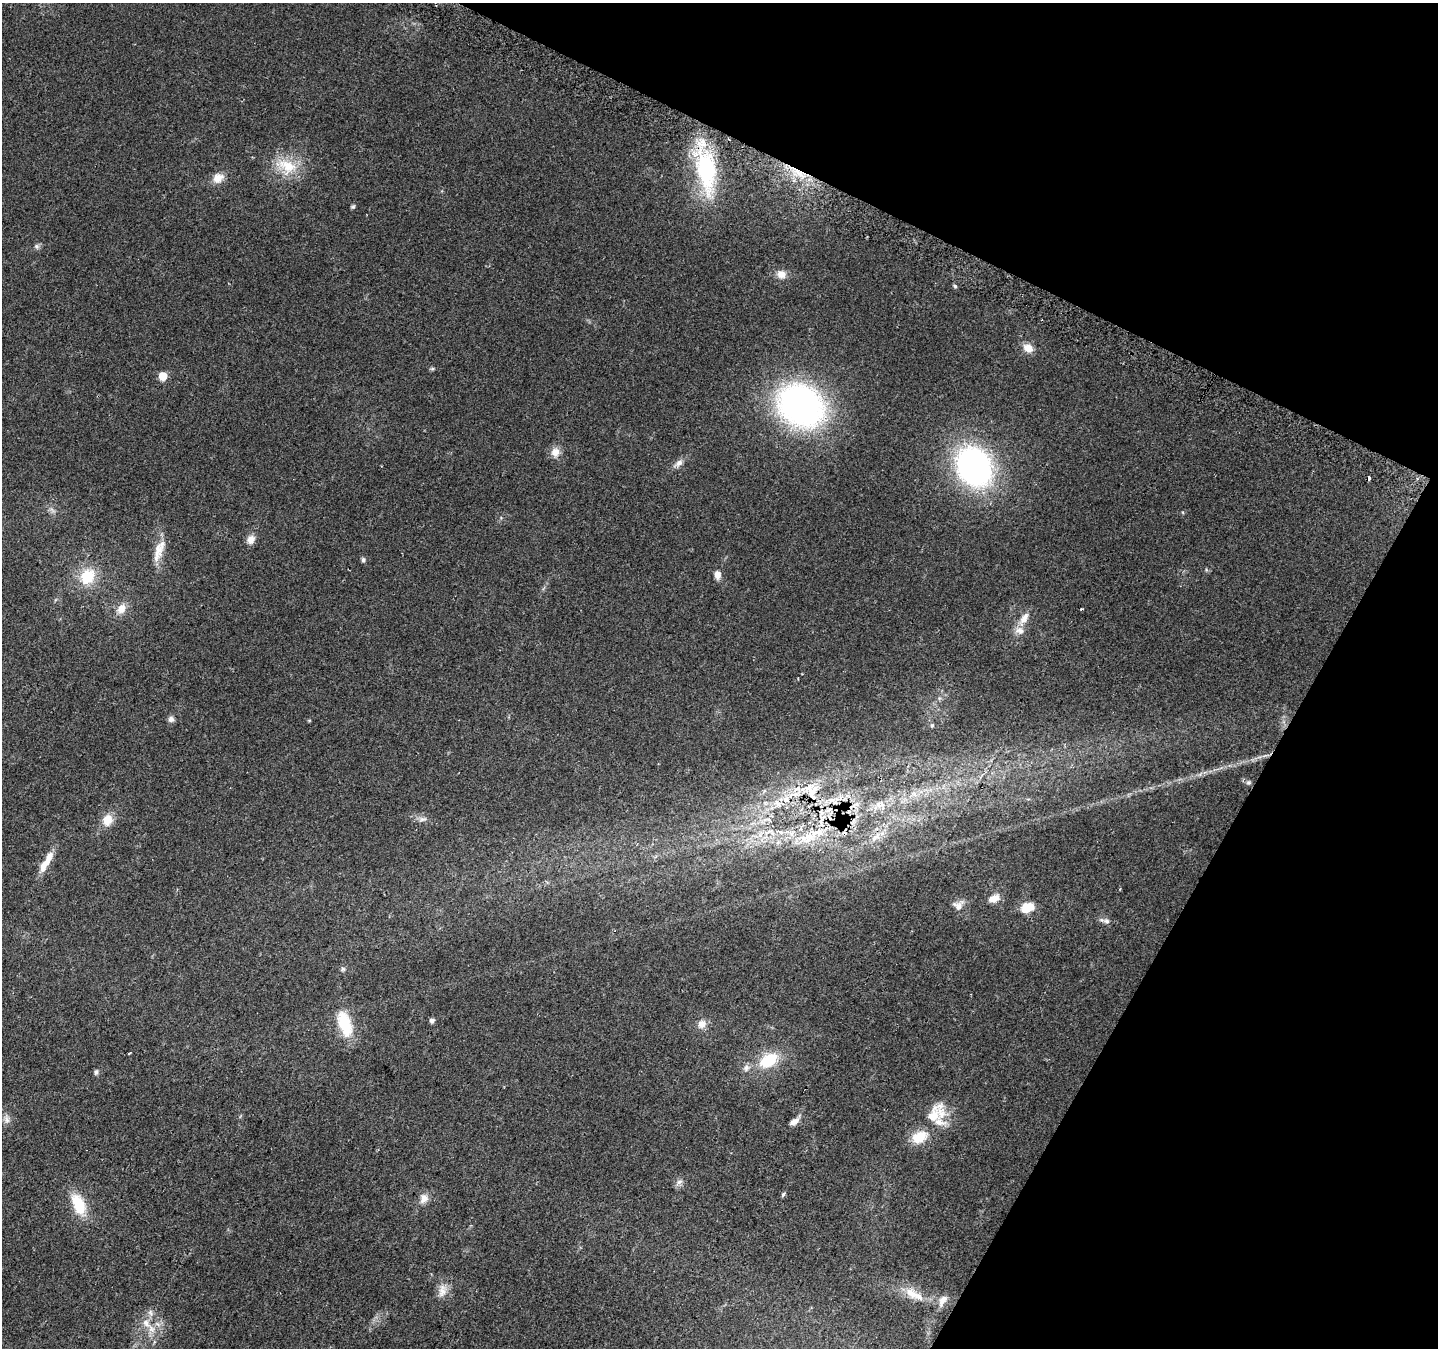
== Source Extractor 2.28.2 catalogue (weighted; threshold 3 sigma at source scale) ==
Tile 8 of 4 x 4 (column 4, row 2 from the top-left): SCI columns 4330-5765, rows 2986-4331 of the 5781 x 5906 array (HDU 1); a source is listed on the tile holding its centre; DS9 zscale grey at full resolution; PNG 1440 x 1350 px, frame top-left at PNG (2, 3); no overlay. Shown black and unused: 24% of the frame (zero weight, under 2 of 3 exposures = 2% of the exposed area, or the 3 px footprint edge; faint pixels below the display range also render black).
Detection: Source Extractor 2.28.2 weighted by HDU 2 'WHT'; one run over the whole footprint, this tile lists its part. Background 0.0588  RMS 0.008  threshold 0.0362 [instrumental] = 3 sigma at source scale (4.5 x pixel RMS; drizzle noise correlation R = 1.50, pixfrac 1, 0.0396/0.0396 arcsec/px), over >= 5 px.
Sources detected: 70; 2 cosmic-ray / hot-pixel residue — not listed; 7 inside a brighter listed object's ellipse — not listed separately; the other 61 listed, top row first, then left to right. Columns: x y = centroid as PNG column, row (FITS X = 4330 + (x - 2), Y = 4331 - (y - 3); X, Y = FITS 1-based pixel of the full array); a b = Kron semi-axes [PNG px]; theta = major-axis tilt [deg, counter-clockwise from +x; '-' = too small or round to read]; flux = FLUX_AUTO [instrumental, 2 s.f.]
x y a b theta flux
287 166 29 18 -25 24
706 171 59 25 -83 79
799 173 21 7 -39 12
218 178 14 12 38 8.1
353 207 6 4 47 1.2
36 246 7 6 - 1.8
781 274 11 9 -12 6.6
955 286 5 4 - 1.1
1028 348 12 9 -27 7.2
163 376 5 5 - 21
801 406 55 44 -33 210
555 452 11 11 - 6.8
678 463 15 7 35 4.3
974 467 31 24 -61 250
251 539 11 9 61 5.2
159 551 34 11 71 13
363 560 7 5 -89 1.5
717 575 8 6 -84 5.7
88 576 20 17 51 22
121 609 14 10 57 7.5
1024 618 17 9 56 7.6
171 719 7 7 - 3
932 725 6 3 18 0.84
1248 782 7 5 1 1.8
914 794 10 6 -18 4.4
812 795 57 20 -56 46
786 799 10 9 - 7.2
777 803 13 7 -49 5.3
880 804 21 13 23 13
422 819 13 4 10 2.3
767 819 15 4 2 3.7
107 820 15 12 73 10
780 832 13 5 -21 4.3
807 837 30 17 29 26
876 837 19 7 45 8.4
44 865 28 8 58 11
994 898 13 7 17 8.3
958 905 15 12 -5 5.9
1027 907 11 8 20 20
1107 921 8 7 - 2.9
343 969 6 6 - 1.4
432 1020 5 4 - 2.8
345 1024 31 14 -72 29
702 1024 10 10 - 5.8
130 1053 4 3 - 2.1
768 1060 24 15 31 27
746 1068 10 7 53 3.3
96 1072 7 5 79 1.8
933 1116 24 15 70 17
7 1120 9 6 -75 3.2
794 1122 12 6 29 4.8
919 1137 22 15 28 16
679 1182 9 6 18 2.9
783 1194 6 4 62 1.3
424 1198 12 10 86 5.5
78 1204 27 14 -66 24
442 1291 20 10 79 7.9
914 1294 33 10 -27 14
942 1300 16 8 62 5.5
150 1313 9 6 -87 2.9
146 1323 15 9 -54 7.7
Overlapping masked pixels (flux is a lower limit): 3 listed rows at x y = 706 171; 799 173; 812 795